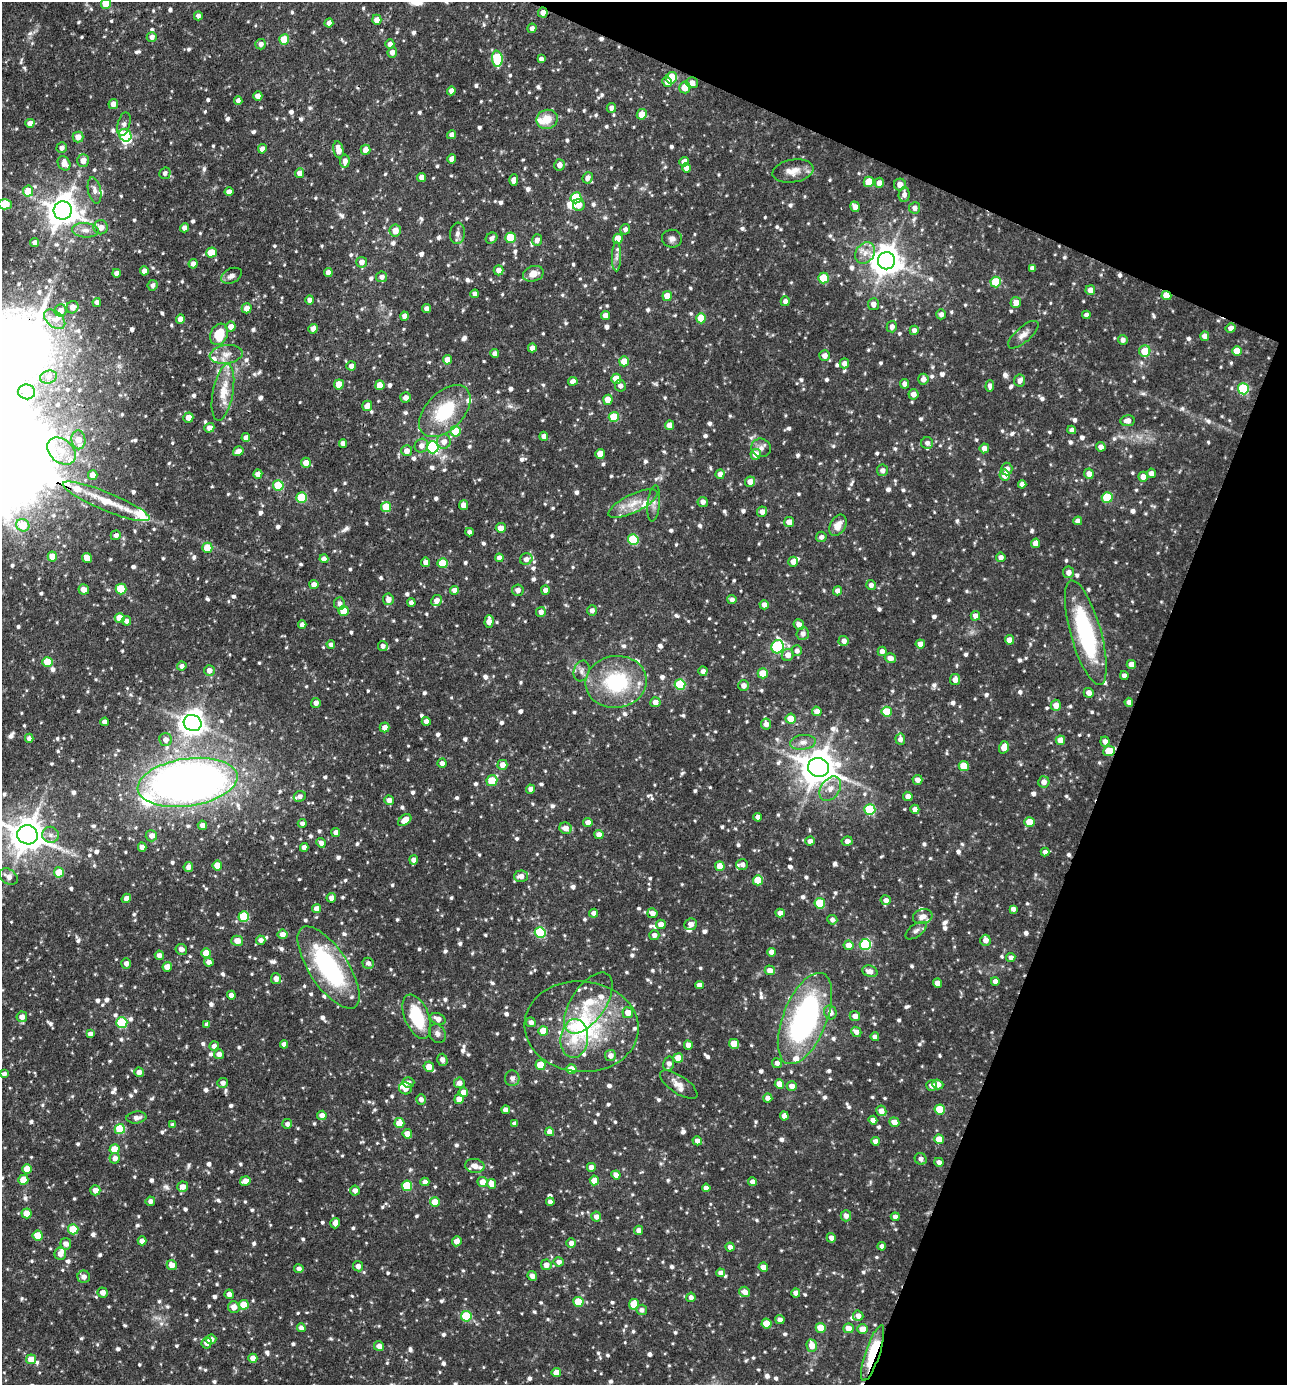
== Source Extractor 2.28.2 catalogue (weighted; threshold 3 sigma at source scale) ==
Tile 8 of 4 x 4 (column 4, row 2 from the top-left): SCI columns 4130-5414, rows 2769-4151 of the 5555 x 5535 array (HDU 1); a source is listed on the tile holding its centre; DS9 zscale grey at full resolution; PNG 1289 x 1387 px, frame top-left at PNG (2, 2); each listed source drawn as its Kron ellipse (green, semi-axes under 4 px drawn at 4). Shown black and unused: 20% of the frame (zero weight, under 3 of 4 exposures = <1% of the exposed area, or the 3 px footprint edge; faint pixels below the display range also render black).
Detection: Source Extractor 2.28.2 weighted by HDU 2 'WHT'; one run over the whole footprint, this tile lists its part. Background 0.0918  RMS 0.0046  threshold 0.0206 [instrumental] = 3 sigma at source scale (4.5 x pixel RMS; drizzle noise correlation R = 1.50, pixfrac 1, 0.05/0.05 arcsec/px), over >= 5 px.
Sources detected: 1193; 2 inside a brighter object's white glare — neither listed nor drawn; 35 inside a brighter listed object's ellipse — not listed separately; of the other 1156, all 500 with FLUX_AUTO >= 1.71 (the completeness limit of this list) listed and drawn (656 fainter detections not listed), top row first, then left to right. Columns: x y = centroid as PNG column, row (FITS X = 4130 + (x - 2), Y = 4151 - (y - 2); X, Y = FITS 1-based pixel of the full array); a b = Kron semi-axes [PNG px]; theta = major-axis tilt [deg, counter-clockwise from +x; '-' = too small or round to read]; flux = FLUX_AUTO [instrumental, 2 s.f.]
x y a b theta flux
106 4 5 5 - 15
543 13 5 4 - 3.2
198 16 4 4 - 1.9
377 20 5 4 - 3.6
329 23 4 4 - 2.5
532 28 5 4 - 1.9
152 37 5 5 - 2.2
284 39 5 5 - 11
261 44 5 5 - 2.4
390 44 5 4 - 2.6
392 52 5 4 - 2.7
497 59 8 5 -84 35
541 59 4 4 - 1.9
672 78 6 5 - 20
667 82 5 4 - 2.8
692 83 5 5 - 3.3
685 87 6 5 - 6.1
451 91 4 4 - 2.8
258 96 4 4 - 3.1
238 100 4 4 - 2.1
113 104 5 4 - 3.3
611 108 5 4 - 2.3
642 114 5 5 - 5.8
547 119 11 9 18 7.3
30 123 4 4 - 3.4
124 124 12 6 75 2.2
125 135 6 5 - 29
452 135 4 4 - 2.8
78 137 5 5 - 4.4
62 148 5 5 - 2.1
262 149 5 4 - 2.5
338 150 8 5 -78 4.4
366 150 5 5 - 3.9
452 159 5 4 - 3.5
83 160 6 6 - 3.5
345 161 6 5 - 3.1
684 162 5 4 - 3.1
64 163 7 6 - 4.5
559 165 5 5 - 3
686 168 4 4 - 2.6
793 171 21 11 9 5.5
165 173 6 5 - 1.7
299 173 5 4 - 2.9
422 177 4 4 - 2.9
588 178 5 5 - 2.7
514 180 6 4 87 3.7
869 182 5 5 - 11
879 183 5 5 - 2.9
900 184 6 6 - 3.4
94 190 13 6 -79 2.4
28 191 5 5 - 9
229 192 4 4 - 2.7
904 194 7 5 86 2.3
576 198 6 5 - 22
5 204 7 5 0 15
579 205 6 6 - 3.4
855 207 5 4 - 3
915 208 6 5 - 2.6
63 210 9 9 - 820
101 227 7 7 - 3.4
184 228 4 4 - 2.6
625 229 5 5 - 1.7
85 230 13 7 -5 3.2
395 231 6 5 - 5
457 233 11 7 84 2
492 238 6 5 - 1.9
511 238 5 5 - 18
618 239 5 5 - 8.2
672 239 10 9 - 2.1
537 240 5 5 - 2.6
35 243 4 4 - 2.3
211 253 5 5 - 9.3
865 253 11 9 53 4
617 257 15 4 89 2
886 261 8 8 - 750
362 262 5 5 - 2.9
193 264 5 4 - 2.4
1032 268 4 4 - 1.8
499 270 5 5 - 3
144 271 4 4 - 3.4
328 272 4 4 - 2.9
116 273 4 4 - 2.4
533 274 11 7 19 4.7
231 276 11 7 27 2.1
382 277 5 5 - 2.3
823 278 5 5 - 16
996 282 5 5 - 20
153 285 5 5 - 1.9
1090 290 5 5 - 3.5
475 294 4 4 - 2.4
1166 295 5 4 - 7.6
667 296 5 4 - 5.9
310 300 5 4 - 2.5
785 301 5 4 - 2.2
97 302 4 4 - 2.2
1016 302 5 5 - 3.8
873 304 6 5 - 2.6
72 307 6 6 - 3.3
247 308 5 5 - 3.5
427 308 4 4 - 2.6
60 310 6 6 - 3.1
941 314 5 5 - 2
605 315 4 4 - 3
1086 315 4 4 - 2
404 316 4 4 - 3
701 318 5 5 - 12
55 319 12 7 -39 4.2
180 319 4 4 - 3.8
231 327 5 5 - 3.4
892 327 6 5 - 2.4
1231 328 5 5 - 2.5
313 329 5 4 - 2.9
914 330 4 4 - 2.4
219 334 11 8 69 12
1023 335 19 7 41 3.4
1205 336 4 4 - 3.6
1123 340 5 5 - 2.1
532 348 4 4 - 2.9
1145 351 6 5 - 8.7
1237 351 5 5 - 8.4
226 354 16 9 9 4.4
495 354 4 4 - 2.8
825 356 5 5 - 3
447 360 5 4 - 4.8
624 361 5 5 - 6.5
844 363 5 4 - 2.8
351 366 5 4 - 2.4
48 377 8 6 15 2
616 379 5 5 - 8.1
923 379 5 5 - 2.6
1020 380 6 5 - 3
573 381 5 4 - 2.3
339 384 5 5 - 7.9
904 384 5 4 - 2
380 385 5 4 - 8.2
620 386 6 5 - 2
990 386 6 4 86 2.2
1243 389 5 5 - 35
27 392 8 7 - 7.9
223 392 28 10 80 8.8
913 394 5 5 - 2.9
405 398 5 5 - 2.9
608 400 5 4 - 6.7
367 406 5 4 - 3.8
445 411 31 19 46 27
614 417 5 5 - 15
188 418 5 5 - 3.4
1128 421 7 5 7 2.9
670 425 5 4 - 4.4
209 428 5 4 - 3.2
1072 430 4 4 - 2.2
456 431 5 5 - 14
544 436 4 4 - 2.8
246 438 4 4 - 2.7
78 440 9 7 -82 5.2
444 442 7 7 - 3.3
343 443 4 4 - 2.6
927 443 6 6 - 2
421 446 7 6 - 3
433 447 6 6 - 69
1101 447 4 4 - 2.6
761 448 10 9 - 2.5
984 448 5 4 - 2.8
61 451 16 11 -41 7.2
238 451 5 4 - 2.9
407 451 5 5 - 3.3
600 454 5 5 - 7.2
756 454 5 5 - 5.2
306 463 5 5 - 4.2
1007 469 6 5 - 3.2
882 470 5 5 - 2
1151 473 5 4 - 2.5
258 474 4 4 - 3.1
720 474 5 4 - 2.8
1089 474 5 5 - 3.1
93 475 5 5 - 3.6
1005 475 5 5 - 5.2
1143 477 5 5 - 3.3
750 482 5 5 - 3.6
1022 484 4 4 - 2.5
278 485 5 5 - 23
302 498 5 5 - 27
1107 498 5 5 - 18
106 501 47 9 -22 15
703 502 5 5 - 2.2
633 504 27 9 26 7.6
654 504 18 6 84 2.6
464 505 5 4 - 4.7
386 507 5 5 - 12
762 512 5 5 - 2.7
1078 521 4 4 - 2.5
789 522 5 5 - 4
23 525 7 6 - 13
838 525 11 7 61 4.4
501 528 5 5 - 4.2
469 532 4 4 - 2.1
116 535 5 4 - 1.9
821 537 5 5 - 1.8
633 540 5 5 - 27
1036 543 5 4 - 4.2
207 548 5 5 - 11
52 557 5 4 - 7.1
1001 557 5 4 - 2.3
87 558 5 5 - 5.9
499 558 4 4 - 3.2
324 559 4 4 - 2.4
526 559 6 5 - 2.3
426 562 4 4 - 2.6
793 562 5 4 - 2.9
443 563 5 5 - 12
1068 572 5 5 - 2.6
314 585 4 4 - 2.7
871 585 5 5 - 2
84 589 5 5 - 3.4
121 589 5 5 - 17
455 590 4 4 - 3
518 590 6 5 - 2.3
545 590 4 4 - 2.5
837 591 4 4 - 2.6
388 599 6 5 - 3.1
436 600 6 5 - 2.9
732 600 4 4 - 1.9
339 603 6 5 - 2
411 603 4 4 - 2.2
764 605 4 4 - 2.8
592 610 5 5 - 1.9
344 611 5 5 - 12
541 612 5 5 - 2.4
975 616 5 4 - 2.8
120 618 5 5 - 6.6
126 621 5 4 - 1.8
489 621 6 4 88 3.9
799 624 5 5 - 3.2
302 625 4 4 - 2.1
1086 633 54 15 -74 55
803 634 6 6 - 2.3
1009 640 4 4 - 4.2
844 641 5 5 - 2.6
331 644 4 4 - 2
920 644 4 4 - 3.1
383 646 5 5 - 1.8
777 647 7 6 - 51
797 651 5 5 - 1.8
882 651 5 4 - 2.5
788 655 6 6 - 3.3
890 658 5 5 - 3.3
47 662 5 5 - 12
1131 664 5 4 - 4.4
182 666 5 4 - 1.9
209 670 5 5 - 3.1
581 671 10 7 72 2.1
703 671 4 4 - 2.3
763 673 5 5 - 9.7
1124 676 4 4 - 2
955 680 5 5 - 3.1
616 682 30 26 7 38
680 685 5 5 - 28
743 685 5 5 - 2.8
1089 693 5 5 - 2.8
655 702 5 5 - 3.2
1129 702 4 4 - 2.5
316 703 5 5 - 2.5
1056 705 5 5 - 4.1
817 711 5 4 - 3
887 712 5 5 - 15
791 719 5 5 - 8
426 721 4 4 - 2.5
105 722 4 4 - 2.8
193 723 9 8 - 500
766 724 5 5 - 2.8
384 727 5 4 - 2.9
29 738 4 4 - 1.9
900 739 6 5 - 2.5
166 740 6 6 - 3
1060 740 5 4 - 5.2
1105 741 5 4 - 2.4
803 742 13 7 6 2.8
1004 747 6 4 72 5.1
1109 751 6 5 - 14
442 763 4 4 - 2.1
502 765 5 5 - 3.3
964 766 5 5 - 12
818 768 10 9 - 1100
917 780 5 5 - 3
492 781 5 5 - 14
188 782 50 24 8 410
1044 782 5 5 - 2.5
531 789 4 4 - 2.6
830 789 13 9 55 4.6
300 796 6 5 - 2.1
908 796 5 4 - 2.8
389 800 5 4 - 2.9
870 809 5 5 - 32
915 809 5 4 - 2.6
758 817 4 4 - 2.5
405 820 7 5 38 5.1
1029 822 5 5 - 7.8
302 823 4 4 - 1.7
588 823 4 4 - 3.3
202 825 5 4 - 2.7
565 828 6 5 - 3.6
336 832 4 4 - 2.4
27 835 10 9 - 1000
51 835 8 8 - 2.3
599 835 4 4 - 3.8
151 836 6 5 - 3
810 841 5 4 - 2.5
847 841 5 4 - 2.5
321 843 5 4 - 2.2
142 847 4 4 - 3.1
304 847 4 4 - 3.1
1045 852 4 4 - 2
414 860 4 4 - 2.9
742 864 6 5 - 1.9
217 865 5 4 - 7.3
720 866 5 5 - 7.7
188 867 5 5 - 2.4
59 872 5 5 - 11
521 876 7 6 - 3.2
9 877 10 7 -36 3.4
758 880 5 5 - 14
126 898 5 4 - 2.2
331 898 5 4 - 2.7
886 900 5 5 - 2.6
820 903 5 5 - 21
317 909 4 4 - 3.7
1013 909 4 4 - 2
594 913 4 4 - 3
652 913 5 5 - 3.1
780 913 4 4 - 3.4
244 916 5 5 - 24
923 917 10 7 18 3.2
832 920 5 5 - 1.8
661 924 5 4 - 3.9
691 924 6 5 - 2.9
916 931 12 6 36 1.8
540 932 5 5 - 30
282 934 5 5 - 3.7
654 935 5 5 - 2.3
261 940 5 4 - 2.3
985 940 5 5 - 2.9
237 941 6 5 - 4.2
865 944 5 5 - 48
849 945 5 5 - 5.5
181 949 6 5 - 2.3
771 952 4 4 - 3.1
206 953 5 5 - 8.7
159 955 5 4 - 2.6
1011 957 4 4 - 2
209 962 5 4 - 2.7
126 963 5 4 - 2.2
368 963 5 5 - 2
167 967 4 4 - 4.9
329 967 48 19 -56 60
770 970 5 4 - 3.1
870 971 8 5 -18 3.2
276 978 6 5 - 2.7
995 981 4 4 - 2.5
937 983 4 4 - 3.5
699 985 4 4 - 2.2
231 995 4 4 - 3
588 1003 35 17 56 16
830 1012 7 6 - 3.6
628 1013 5 5 - 4.4
855 1016 5 5 - 2.9
22 1017 5 5 - 3.1
417 1017 23 12 -68 24
805 1018 48 22 68 110
438 1019 8 5 -28 3.4
122 1022 5 5 - 30
531 1022 5 4 - 2
207 1024 4 4 - 2.3
581 1027 57 45 -4 59
543 1031 5 5 - 11
856 1032 5 4 - 3.1
90 1034 4 4 - 2.4
437 1034 10 8 -60 2
875 1037 4 4 - 2.6
574 1039 19 13 85 9.8
284 1044 4 4 - 2.8
734 1044 5 5 - 8.1
688 1045 4 4 - 3.8
214 1046 4 4 - 2.3
219 1054 5 5 - 2.8
610 1056 5 5 - 2.7
678 1058 5 5 - 7.5
442 1060 6 5 - 2.6
777 1063 5 4 - 2
669 1064 7 5 77 2.5
541 1065 5 5 - 12
429 1067 5 5 - 4.4
571 1069 5 5 - 10
139 1072 4 4 - 3
4 1074 4 4 - 1.9
512 1078 8 7 - 2.1
408 1082 6 5 - 2
223 1083 5 5 - 2.2
459 1083 5 5 - 2.6
779 1084 5 4 - 5.5
938 1084 5 5 - 3.4
679 1085 22 8 -34 4.2
932 1085 5 5 - 3.2
792 1086 5 4 - 3.1
405 1088 6 6 - 3.1
463 1092 5 5 - 3.6
768 1098 5 4 - 2.6
421 1099 5 5 - 2.3
459 1099 5 5 - 4.4
940 1109 5 5 - 15
506 1110 4 4 - 2.8
881 1111 5 5 - 3.8
322 1115 5 4 - 2.8
784 1116 4 4 - 2.7
136 1117 10 6 8 2.4
873 1120 4 4 - 3.1
894 1122 5 4 - 3.6
399 1123 5 5 - 7.3
515 1123 4 4 - 1.8
287 1124 5 5 - 1.7
173 1125 4 4 - 1.7
120 1129 5 5 - 24
550 1132 4 4 - 3.3
407 1134 5 4 - 4.6
939 1139 5 5 - 7.4
697 1141 5 4 - 2.7
875 1141 4 4 - 3
114 1149 5 5 - 9.4
115 1158 5 5 - 2.6
921 1159 6 5 - 2
939 1162 4 4 - 2.1
475 1166 9 7 -8 3.5
591 1167 4 4 - 2.8
27 1169 5 5 - 7
616 1175 4 4 - 3.1
23 1180 5 5 - 9
594 1180 5 4 - 7.2
245 1181 5 5 - 3.9
425 1182 4 4 - 2.5
482 1182 5 5 - 4.5
752 1182 4 4 - 2.7
492 1184 5 4 - 5.6
407 1186 5 5 - 18
183 1187 5 5 - 3.3
706 1188 4 4 - 2.6
95 1190 5 5 - 3.5
355 1190 5 5 - 2.5
150 1201 5 4 - 2.1
435 1202 5 5 - 9.9
550 1202 4 4 - 2.3
27 1213 5 5 - 7.4
846 1216 5 5 - 2.3
596 1217 5 5 - 2.6
895 1217 4 4 - 1.9
335 1223 5 4 - 3.2
73 1229 5 5 - 14
639 1230 4 4 - 2.7
38 1235 5 5 - 9.3
831 1238 5 4 - 2.5
142 1241 4 4 - 3.2
457 1241 5 4 - 3.6
571 1243 5 4 - 2.5
66 1244 5 5 - 2.7
882 1246 4 4 - 2.2
730 1247 4 4 - 2.3
60 1254 6 6 - 3.4
559 1262 5 4 - 2.4
172 1265 5 5 - 3.9
546 1265 5 5 - 3
358 1266 5 5 - 2.8
763 1267 4 4 - 4.5
299 1269 4 4 - 2.2
721 1273 4 4 - 2.5
532 1276 5 4 - 2.5
84 1277 6 6 - 2.9
103 1292 5 5 - 3
745 1292 5 5 - 3.4
796 1293 4 4 - 3.1
229 1294 4 4 - 2.5
691 1297 4 4 - 1.9
578 1302 5 5 - 12
634 1304 5 5 - 13
244 1305 5 5 - 10
234 1307 6 6 - 3.7
642 1310 5 5 - 1.8
466 1316 5 5 - 28
858 1316 5 5 - 2.8
780 1320 4 4 - 2.4
766 1324 5 5 - 11
301 1328 4 4 - 2.7
821 1328 5 5 - 12
848 1328 5 5 - 4.9
863 1329 5 5 - 5.8
211 1339 5 5 - 2.2
207 1343 5 5 - 3.3
379 1346 5 4 - 3.3
812 1346 6 5 - 6
873 1353 29 7 71 23
253 1358 4 4 - 3.8
31 1359 5 5 - 6.1
556 1372 5 4 - 4.8
Overlapping masked pixels (flux is a lower limit): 4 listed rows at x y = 543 13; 1166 295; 1109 751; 873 1353
Isophote crosses this tile's border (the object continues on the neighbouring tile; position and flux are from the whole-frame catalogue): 3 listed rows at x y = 106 4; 5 204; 27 835